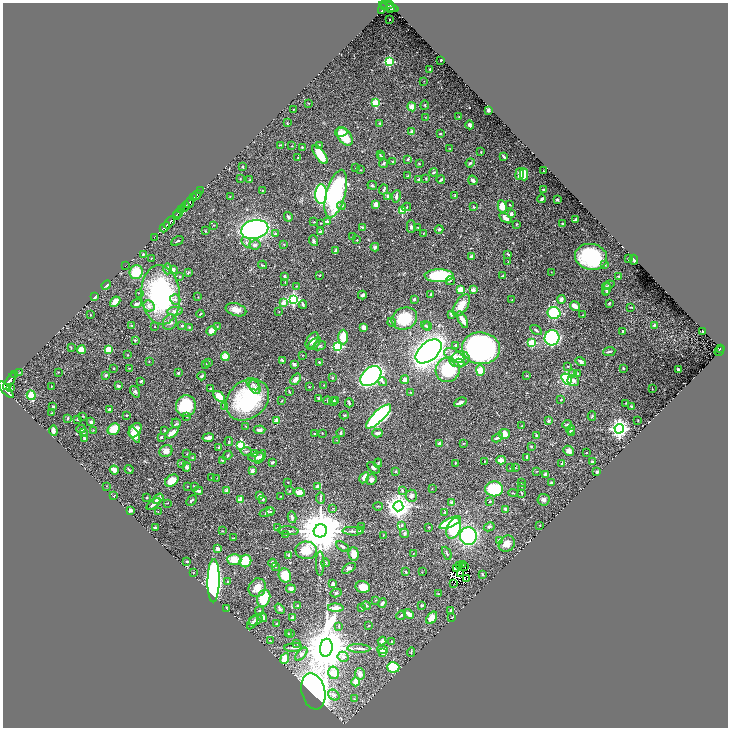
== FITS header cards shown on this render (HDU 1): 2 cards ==
NAXIS1  =                 1451
NAXIS2  =                 1451

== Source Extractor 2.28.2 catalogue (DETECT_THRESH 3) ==
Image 1451 x 1451 px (HDU 1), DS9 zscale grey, zoomed out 1/2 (1 PNG px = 2 x 2 image px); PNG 730 x 730 px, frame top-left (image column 2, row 1450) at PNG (3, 3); each listed source drawn as its Kron ellipse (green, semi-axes under 4 px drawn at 4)
Background 0.549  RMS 0.014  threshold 0.0434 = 3 sigma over >= 5 px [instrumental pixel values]
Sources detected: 559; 33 cannot appear on this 1/2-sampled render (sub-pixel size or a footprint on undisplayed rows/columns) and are neither listed nor drawn; of the other 526, the 500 brightest by FLUX_AUTO listed and drawn (26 fainter detections omitted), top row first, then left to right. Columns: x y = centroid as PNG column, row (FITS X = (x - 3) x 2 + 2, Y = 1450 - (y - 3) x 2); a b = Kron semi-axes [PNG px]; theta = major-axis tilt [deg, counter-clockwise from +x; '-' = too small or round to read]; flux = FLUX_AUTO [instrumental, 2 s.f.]
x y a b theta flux
390 5 3 2 - 250
384 7 2 1 - 100
389 7 10 3 -21 420
391 9 2 1 - 56
382 10 4 2 - 230
390 19 2 1 - 0.94
441 60 2 2 - 3.7
389 62 3 3 - 230
430 69 3 2 - 2.5
424 81 2 2 - 0.94
308 103 4 2 - 1.3
375 103 3 3 - 140
425 105 4 3 - 2.6
412 107 4 4 - 24
293 110 2 2 - 0.98
488 110 2 2 - 11
425 117 2 1 - 0.95
459 117 3 2 - 1.5
287 123 3 2 - 1.6
380 123 2 2 - 3
470 125 4 3 - 8.3
341 132 6 4 13 21
412 132 3 3 - 15
440 133 2 2 - 1.9
345 136 11 6 -54 68
280 145 4 2 - 1.1
319 145 3 3 - 1.9
292 146 2 2 - 1.3
302 147 2 2 - 2.4
450 149 3 2 - 1.1
481 152 2 2 - 1.6
320 155 11 5 -54 53
380 155 3 2 - 1.9
381 156 4 2 - 2.3
504 156 4 2 - 5.2
298 158 2 2 - 1.1
408 159 4 3 - 4.3
392 162 2 2 - 2.2
384 163 5 3 - 4.2
470 163 4 2 - 3.6
419 164 3 3 - 2.3
243 167 3 3 - 2.1
356 168 2 2 - 3.8
361 170 2 1 - 1.9
543 171 2 1 - 1.1
434 172 4 3 - 3.3
520 174 6 3 81 28
524 174 6 4 -88 62
408 176 3 2 - 3.5
240 179 2 2 - 1.7
250 179 3 3 - 1.7
419 179 3 3 - 3.7
426 179 3 2 - 2.3
441 179 4 2 - 4.7
473 180 5 3 - 7.6
372 185 5 4 - 3.7
384 189 5 2 - 4.2
544 190 3 2 - 3.5
201 191 3 1 - 150
262 191 4 3 - 1.7
321 194 10 6 89 300
336 194 24 9 75 350
197 195 5 2 - 950
230 196 3 2 - 1.2
388 196 3 2 - 7.2
396 196 6 3 81 9.9
455 196 3 3 - 6.8
194 198 3 2 - 420
542 199 4 3 - 4.9
557 200 3 2 - 5.3
189 203 6 2 53 1800
376 204 4 3 - 17
510 205 2 2 - 2.2
341 206 4 3 - 4.4
502 206 6 4 -80 31
185 207 5 2 - 540
407 207 4 3 - 3.4
473 207 3 2 - 1.8
182 210 3 1 - 310
402 211 3 3 - 120
178 213 6 2 54 500
511 214 3 3 - 11
176 215 2 2 - 150
288 217 5 3 - 4.2
506 218 7 3 -33 23
575 220 4 2 - 4.6
169 222 7 2 50 1300
314 222 2 1 - 1.6
327 222 2 2 - 23
321 223 2 2 - 1.6
562 223 2 2 - 1.9
516 224 3 2 - 1.5
214 225 3 2 - 1
165 227 6 2 48 1300
362 227 4 2 - 3.2
411 227 6 4 -88 5.9
418 227 3 2 - 1.3
255 229 14 9 12 1100
439 229 4 3 - 4.7
205 231 3 3 - 2
320 232 4 3 - 5.2
423 233 2 2 - 1.2
275 234 4 3 - 6.6
353 236 3 2 - 1.5
154 237 2 1 - 27
357 240 2 2 - 2.5
177 241 6 2 25 3.2
313 241 5 3 - 5.1
246 242 5 4 - 7.3
284 244 3 2 - 1.5
255 245 6 4 12 9
375 247 4 3 - 6.2
335 251 3 2 - 9.1
143 254 2 2 - 2.3
508 254 4 2 - 2.6
472 256 3 2 - 14
591 257 16 13 -11 240
151 258 2 2 - 1.2
629 258 2 2 - 4.5
634 260 5 2 - 7.9
508 262 3 2 - 1
263 265 4 2 - 3.1
605 265 4 3 - 2.5
125 266 2 1 - 28
167 269 5 3 - 4.2
173 269 3 2 - 11
136 272 7 6 - 76
551 272 2 1 - 0.97
188 273 4 3 - 2.8
320 275 3 3 - 2.3
180 276 3 2 - 2.8
284 276 3 3 - 3
439 276 14 6 1 210
503 276 4 2 - 2.9
619 276 3 2 - 3.6
450 281 5 3 - 3.1
285 282 2 2 - 1.3
106 285 5 3 - 7.7
608 285 6 4 22 4
296 286 2 1 - 1.1
460 289 4 3 - 28
606 289 7 4 77 6.3
473 290 2 2 - 40
607 291 4 2 - 2.2
139 293 3 2 - 1.7
430 294 2 2 - 4.3
161 295 29 19 -85 490
362 295 4 3 - 8.7
95 297 4 3 - 3.2
198 297 3 2 - 1.1
175 299 5 5 - 7.6
293 299 4 4 - 390
414 299 3 3 - 5.2
561 299 4 4 - 9.7
512 300 3 2 - 1.5
115 302 6 3 42 26
283 303 4 3 - 26
609 303 4 3 - 2.7
137 304 5 3 - 8.8
303 304 4 3 - 4.9
461 305 12 6 56 39
149 306 6 5 - 12
575 306 5 3 - 25
630 307 4 2 - 1.3
236 310 10 6 -19 23
175 311 8 4 2 11
279 312 2 2 - 1.5
554 313 6 6 - 170
90 314 2 2 - 1.1
200 314 4 2 - 2.2
451 314 4 3 - 4.4
583 315 3 2 - 1.3
404 318 13 11 23 100
463 320 9 3 -62 28
170 322 8 7 - 11
392 322 4 3 - 5.1
132 325 4 2 - 2.7
182 325 3 2 - 3.9
426 325 4 3 - 3.1
654 325 3 3 - 4.1
428 326 4 3 - 2.8
155 327 2 2 - 1.2
189 327 2 2 - 2.3
217 327 3 3 - 2.4
364 327 4 3 - 16
536 330 6 3 -32 4.8
211 331 5 4 - 22
623 331 3 2 - 4.3
703 331 2 2 - 45
343 337 7 4 -89 62
552 338 7 7 - 530
135 340 4 3 - 2.5
312 340 9 5 58 19
532 343 3 3 - 150
314 344 8 3 45 16
320 346 6 3 20 4.7
338 346 3 3 - 260
456 346 3 2 - 2.4
71 348 4 2 - 1.5
481 348 19 16 -6 750
108 349 3 3 - 110
720 349 2 2 - 98
81 350 4 4 - 43
429 351 15 9 40 1700
609 351 6 3 5 4.4
719 351 5 2 - 140
128 355 2 2 - 1.3
303 355 2 2 - 1.4
454 356 11 6 -28 23
225 357 4 4 - 32
460 359 10 7 16 40
282 360 3 2 - 4.3
149 361 2 2 - 0.94
209 362 3 2 - 1.7
319 362 3 2 - 2.5
581 362 5 3 - 8.6
459 363 5 3 - 21
206 364 4 3 - 1.9
294 364 4 3 - 5.7
568 367 4 3 - 2.1
114 368 3 2 - 1.9
129 368 2 2 - 1.5
623 368 2 2 - 2.1
678 369 2 2 - 9.6
448 370 12 12 - 140
480 371 5 4 - 44
20 372 3 2 - 1.4
58 372 2 2 - 1.4
178 373 2 2 - 7.6
573 373 4 3 - 3.2
15 374 2 1 - 130
578 374 4 3 - 2.5
106 375 3 3 - 5.1
527 375 3 2 - 1.8
202 376 4 3 - 5.1
371 376 12 8 41 830
332 377 3 2 - 2.7
295 379 6 4 51 17
566 379 6 4 -52 140
405 380 4 4 - 16
10 381 10 4 56 3300
141 381 3 2 - 4.7
573 381 6 5 - 12
383 382 5 2 - 2.3
253 384 7 5 -42 9.4
324 385 3 2 - 1.2
51 386 2 2 - 1.6
118 386 3 3 - 13
10 387 4 2 - 490
255 387 7 5 -59 11
309 387 2 2 - 1.4
210 389 2 2 - 2.2
652 389 2 1 - 0.97
6 390 10 4 -50 3800
289 391 3 1 - 2.2
135 392 6 4 -55 7
411 392 3 2 - 2
31 395 5 3 - 120
219 396 7 4 -42 54
319 398 3 2 - 6.6
247 400 23 18 39 290
561 400 3 2 - 3.3
282 401 4 2 - 1.6
327 401 4 2 - 1.9
333 401 4 3 - 3.5
336 401 3 3 - 2.3
460 402 7 2 25 11
349 403 4 2 - 5.6
625 403 3 2 - 1.4
53 406 2 2 - 3.4
186 406 10 10 - 120
225 406 2 2 - 36
631 406 2 2 - 3
109 409 3 2 - 5
52 413 2 2 - 1.9
126 415 2 2 - 4
344 415 5 3 - 3.2
83 416 3 2 - 1.8
187 416 3 2 - 1.8
378 416 16 5 43 710
592 416 5 3 - 2.7
68 418 3 3 - 2.1
77 420 4 2 - 1.8
277 420 2 2 - 49
638 420 3 2 - 1.4
548 421 3 3 - 4.8
91 422 3 3 - 7.6
176 423 5 4 - 4
567 424 5 3 - 2.6
246 426 4 2 - 1.9
522 426 2 2 - 1.9
81 429 4 3 - 8.3
114 429 6 5 - 61
619 429 5 4 - 1300
93 430 4 3 - 2
135 430 8 5 54 57
164 430 3 2 - 2.3
259 430 6 4 5 9.5
571 430 5 2 - 8.2
53 431 5 3 - 17
84 433 3 3 - 2.3
172 433 7 4 38 19
322 433 2 2 - 1.1
341 433 4 3 - 4.1
377 433 5 3 - 12
571 433 4 2 - 2.2
315 434 3 2 - 2.4
504 434 6 5 - 29
135 435 9 4 -61 29
537 436 4 3 - 7.5
161 437 3 3 - 2.4
84 438 3 2 - 4.4
208 438 5 3 - 14
497 438 6 3 29 8
337 440 3 2 - 1.3
229 442 4 3 - 2.5
439 443 3 3 - 6.7
463 443 3 2 - 1.2
241 445 3 3 - 220
531 446 3 2 - 2.4
219 447 2 2 - 8.4
166 451 7 6 - 19
246 451 5 3 - 4.2
569 451 5 4 - 15
254 453 4 3 - 2.7
586 453 2 2 - 2.3
187 454 3 3 - 1.6
228 455 5 3 - 3.6
256 457 8 4 8 9.9
260 457 7 3 55 6.6
527 457 4 2 - 4.5
192 458 3 3 - 1.6
222 460 4 3 - 2.1
501 460 5 4 - 18
484 461 2 2 - 1.1
272 462 3 2 - 6
592 462 3 2 - 4.2
182 463 3 3 - 3.3
378 463 4 3 - 3
455 463 2 2 - 1.8
562 463 2 2 - 17
187 467 4 4 - 8
515 467 3 2 - 1
373 468 7 4 -39 6.7
510 468 3 2 - 1.2
129 469 4 2 - 3.2
114 470 4 3 - 32
252 471 2 2 - 34
396 471 3 3 - 2.4
537 471 2 2 - 1.1
597 472 2 2 - 20
545 474 3 3 - 17
211 478 2 2 - 1.1
217 478 2 1 - 0.87
364 478 6 3 59 21
371 480 5 5 - 9
172 481 7 5 37 58
288 482 2 1 - 1.6
522 483 2 2 - 1.8
551 483 3 2 - 5.3
106 486 2 2 - 0.92
187 486 2 2 - 1.5
194 486 3 2 - 1.2
317 486 3 3 - 12
522 486 2 2 - 1.3
432 488 2 2 - 0.9
494 489 9 7 3 120
402 490 4 3 - 4.1
198 491 5 2 - 7.2
227 491 2 2 - 43
290 491 3 2 - 1.8
300 492 5 4 - 30
513 493 4 2 - 1.8
521 493 3 2 - 1.6
260 495 3 3 - 7.9
113 496 4 3 - 1.7
281 496 4 2 - 1.2
411 496 6 5 - 9.8
146 498 2 2 - 2.8
320 498 6 3 -85 3.4
158 499 6 4 36 24
263 499 3 3 - 5
191 500 6 2 47 4.8
240 500 2 2 - 59
543 500 6 6 - 9.4
490 501 4 3 - 3.3
451 502 4 3 - 4.1
167 503 2 2 - 1
153 504 8 3 37 8
378 506 5 2 - 2.1
398 506 5 5 - 2700
333 508 4 2 - 1.7
506 509 4 3 - 8.1
130 510 3 3 - 13
158 511 3 2 - 1.3
267 512 8 4 19 5.7
271 512 3 3 - 2.7
445 512 2 2 - 3.9
292 517 6 3 -78 5.7
450 523 11 4 25 140
402 525 2 2 - 6.6
540 525 2 2 - 1.7
155 527 3 2 - 5.6
362 527 3 2 - 1.4
429 527 2 2 - 1.8
489 527 6 4 28 5.2
277 528 3 2 - 1.8
454 528 11 7 68 190
360 530 4 3 - 2.7
222 531 2 2 - 1.7
288 531 11 3 -4 6.6
320 531 7 6 - 15000
353 531 10 3 -3 5.8
405 533 5 4 - 5.4
286 535 2 2 - 1.1
383 535 3 2 - 1.1
468 536 9 8 - 350
233 538 3 1 - 2.1
500 540 3 3 - 13
507 544 9 7 49 23
342 546 7 3 -33 5.8
218 549 4 3 - 8.3
306 550 11 9 -1 57
447 553 7 2 -65 4.1
354 554 7 5 -87 25
413 554 3 2 - 1.2
289 555 3 2 - 8.5
234 560 7 5 -2 50
187 561 3 3 - 2.6
245 561 6 5 - 120
273 563 4 3 - 8.4
325 563 4 3 - 3
320 564 12 3 -89 6
460 565 2 1 - 1.4
462 565 2 1 - 3.9
275 566 3 2 - 1.9
465 566 2 1 - 2.2
349 568 8 4 31 7.5
456 569 2 1 - 1.9
406 572 3 2 - 2.9
422 572 3 2 - 1.3
193 573 3 1 - 1.1
461 573 3 1 - 1.2
482 574 4 3 - 2.8
285 575 7 6 - 56
467 578 2 1 - 1.4
214 581 21 6 89 1100
228 582 4 3 - 2.6
454 583 2 1 - 1.4
333 584 4 3 - 7
363 587 7 6 - 27
257 588 10 8 58 36
291 589 5 3 - 13
336 593 5 3 - 4
438 594 3 2 - 1.1
264 598 9 6 71 89
376 600 3 2 - 1.9
382 603 5 3 - 6.2
298 605 3 2 - 3.7
422 605 3 3 - 3.3
366 606 5 4 - 3.6
227 608 3 1 - 2.2
336 608 8 3 -1 24
362 608 3 2 - 5.6
280 609 6 4 -52 5.4
451 610 3 3 - 5
259 611 4 3 - 2.8
409 614 5 3 - 14
401 615 5 3 - 5.5
263 617 5 3 - 18
292 617 3 3 - 6.8
452 617 2 1 - 1.3
432 618 7 4 54 27
256 620 7 5 30 8.3
252 623 7 3 55 4.4
277 624 3 2 - 2.4
369 625 2 2 - 1.5
339 626 2 2 - 2.4
288 633 2 2 - 1.7
290 634 4 3 - 3.1
270 641 4 2 - 1.6
382 641 4 3 - 10
392 641 2 2 - 2.6
297 643 3 2 - 0.94
293 648 9 3 4 6.9
326 648 9 6 81 19000
359 648 11 3 -3 7.1
383 650 5 3 - 30
411 652 5 2 - 2.4
383 653 4 3 - 17
301 654 8 4 49 9.4
343 657 5 5 - 9.2
285 658 5 4 - 49
393 667 6 5 - 120
334 673 6 5 - 41
360 674 6 5 - 17
355 682 4 3 - 39
313 691 18 11 -76 2100
334 695 6 5 - 11
354 699 3 2 - 1.1
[26 fainter detections neither listed nor drawn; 33 sub-pixel or undisplayed-footprint detections neither listed nor drawn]